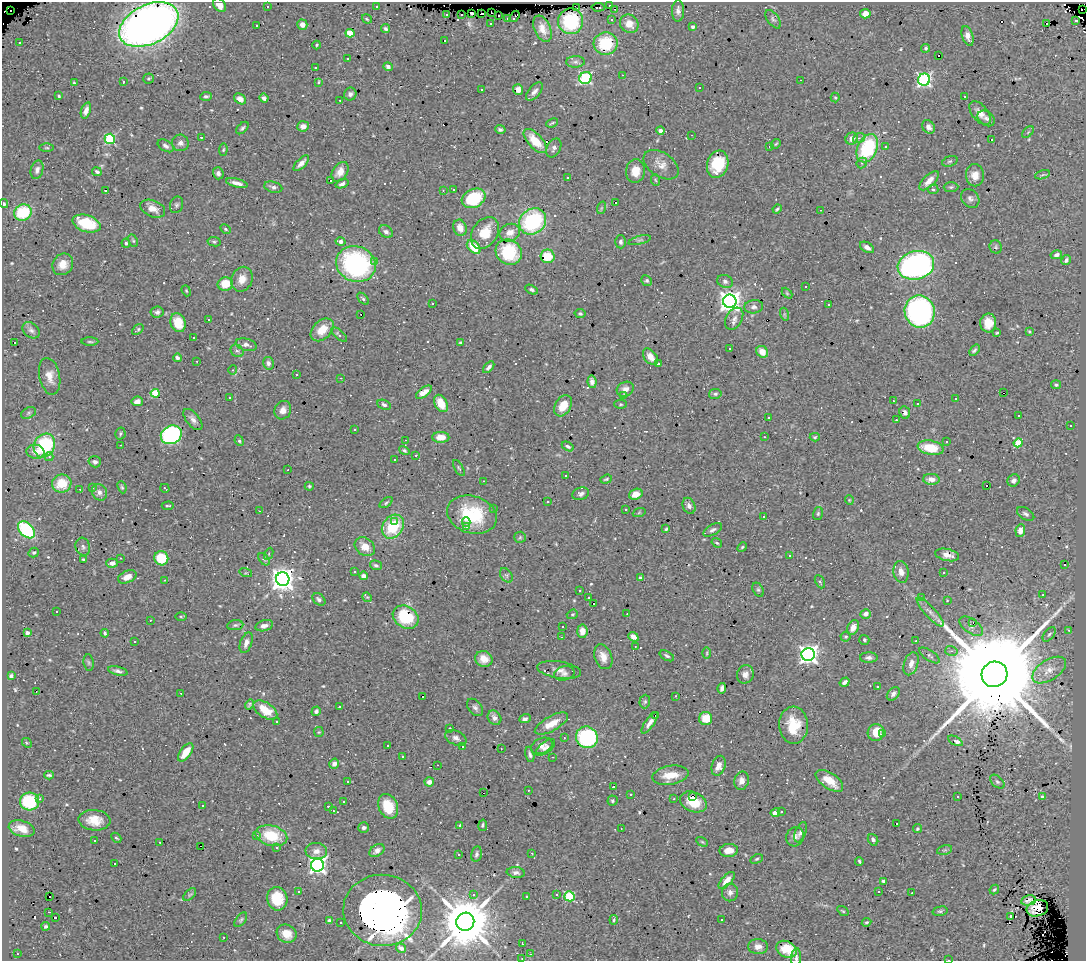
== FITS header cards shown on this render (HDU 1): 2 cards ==
NAXIS1  =                 1084
NAXIS2  =                  959

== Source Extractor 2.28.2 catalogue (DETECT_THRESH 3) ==
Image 1084 x 959 px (HDU 1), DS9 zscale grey, 1 PNG px = 1 image px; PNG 1088 x 963 px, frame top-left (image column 1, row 959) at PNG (2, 2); each listed source drawn as its Kron ellipse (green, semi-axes under 4 px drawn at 4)
Background 0.809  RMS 0.031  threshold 0.0941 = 3 sigma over >= 5 px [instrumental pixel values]
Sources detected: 638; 3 with non-positive FLUX_AUTO (blend fragments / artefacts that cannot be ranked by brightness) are neither listed nor drawn; of the other 635, the 500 brightest by FLUX_AUTO listed and drawn (135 fainter detections omitted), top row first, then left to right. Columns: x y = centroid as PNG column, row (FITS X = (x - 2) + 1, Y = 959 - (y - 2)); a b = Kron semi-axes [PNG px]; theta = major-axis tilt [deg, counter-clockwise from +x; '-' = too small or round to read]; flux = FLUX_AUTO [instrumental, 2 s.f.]
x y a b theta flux
219 5 8 5 -48 15
609 5 3 3 - 50
376 6 3 3 - 9.3
267 7 3 3 - 7.6
598 7 6 2 3 19
576 8 3 2 - 6.1
615 9 3 2 - 4.1
1082 9 4 3 - 110
11 11 3 2 - 38
678 11 11 6 89 9.3
482 13 3 2 - 29
491 13 3 2 - 6.8
447 14 3 3 - 15
472 14 3 2 - 3.7
865 14 5 5 - 18
462 15 3 3 - 17
498 16 2 2 - 3.5
515 16 6 3 55 31
367 19 5 3 - 2.5
508 19 3 3 - 12
773 19 11 5 -53 5.2
611 20 3 3 - 13
1076 20 3 3 - 54
571 21 13 12 - 98
491 23 3 3 - 4.6
149 24 31 19 26 2000
629 24 10 8 -42 25
1047 24 4 3 - 190
257 25 3 3 - 13
302 25 5 5 - 13
693 27 4 4 - 6
386 29 4 3 - 4.2
542 29 14 8 -66 22
350 33 4 4 - 76
968 36 10 5 -73 12
445 41 3 3 - 7.2
19 43 3 2 - 9
606 44 12 11 - 89
317 45 4 3 - 2.6
926 48 4 4 - 3.5
939 56 3 2 - 9.5
347 59 3 3 - 5.3
575 62 9 6 2 6.7
315 67 3 2 - 2.8
388 67 5 4 - 5.5
623 75 3 2 - 3
585 78 6 5 - 270
148 79 5 5 - 3.1
801 80 2 2 - 3.9
924 80 6 6 - 430
123 81 3 3 - 54
74 83 4 3 - 3.2
319 83 3 3 - 7.9
699 88 3 3 - 5
482 89 3 2 - 4.8
518 89 5 5 - 11
534 92 11 6 49 9.9
350 94 6 6 - 8.6
59 96 4 4 - 2.7
206 96 6 4 5 3.7
965 96 3 2 - 4.8
835 97 5 4 - 2.2
264 98 4 4 - 6.5
240 99 6 5 - 6.1
340 100 3 2 - 3.6
86 110 8 4 70 15
980 113 14 8 -50 18
986 118 9 7 -36 6.9
552 123 6 3 21 3
303 126 6 5 - 12
928 127 7 6 - 10
242 128 7 4 45 3.8
500 129 5 4 - 4.6
660 131 4 4 - 12
1028 132 7 4 45 3.2
691 135 3 2 - 7.4
201 137 3 2 - 6.9
859 138 6 4 21 4.2
110 139 5 5 - 210
852 139 6 6 - 14
992 140 3 3 - 63
535 141 15 7 -47 40
180 143 8 8 - 9.5
776 144 6 4 44 2.6
166 146 9 5 -30 6.9
769 147 3 3 - 5.7
885 147 3 2 - 2.4
47 148 7 3 -1 2.7
554 148 10 7 64 7.2
867 148 15 9 65 160
223 150 6 4 82 2.9
950 161 8 5 18 3.7
301 163 10 4 45 11
862 163 5 5 - 4.1
718 164 14 10 72 73
661 165 19 12 -34 22
37 170 9 6 74 8.3
635 171 12 9 84 29
97 172 5 4 - 5.2
340 172 11 7 56 21
218 173 6 5 - 7.1
975 175 11 9 -89 20
1043 175 8 3 19 3.3
568 177 3 2 - 3.8
330 180 3 3 - 28
655 180 6 4 -85 2.8
929 181 12 5 44 15
237 183 11 4 -15 11
342 184 7 4 20 6.8
273 187 9 5 -13 7.3
951 187 7 5 2 3.7
454 189 3 3 - 4.1
933 189 5 4 - 2.9
443 190 3 3 - 2.4
106 191 3 3 - 5.4
474 198 12 9 26 120
970 198 10 8 -47 9
615 202 3 3 - 510
4 204 5 4 - 3.6
176 205 8 6 69 4.9
601 208 6 4 71 2.7
153 209 13 8 -22 17
777 209 5 3 - 3.6
820 210 3 2 - 4.1
23 212 9 8 - 100
533 221 14 12 42 230
86 224 14 8 -18 96
460 228 8 6 -69 21
226 229 6 4 -29 3.1
386 232 7 6 - 6.8
485 233 17 12 57 46
510 233 10 8 23 17
640 240 11 4 15 5
133 241 6 4 -62 3
214 242 6 4 -10 3.3
340 242 5 4 - 12
621 242 6 5 - 4.9
126 243 4 4 - 3.8
474 247 8 5 -45 51
867 247 8 4 -31 10
996 247 7 6 - 3.6
509 252 13 12 - 110
1056 255 6 4 13 7.6
548 256 7 6 - 4.5
1066 260 5 4 - 5.2
375 261 4 3 - 6.1
63 264 11 10 - 23
356 264 20 17 -21 340
916 265 18 14 15 640
242 279 13 10 66 25
647 281 5 5 - 3.2
725 281 8 6 -24 7
225 284 8 6 8 43
806 287 3 3 - 3.3
532 290 7 4 -28 4
186 291 6 4 -68 2.5
787 293 6 4 -46 2.5
363 299 7 4 -47 3.8
730 301 7 6 - 1500
432 303 3 3 - 36
829 305 3 3 - 15
754 307 9 6 7 8.5
157 312 7 5 9 6
920 312 16 15 - 420
580 313 6 4 -12 3.6
361 314 3 2 - 10
784 314 6 4 -72 3.4
208 319 3 3 - 45
734 319 12 8 60 11
178 323 10 7 -71 47
988 323 9 8 - 28
31 330 10 7 -40 7.6
138 330 6 4 42 3.7
322 330 13 9 44 37
1030 331 3 3 - 2.5
997 333 3 3 - 2.7
339 335 10 4 -41 5.5
193 337 3 3 - 4.6
90 342 8 3 -1 3.2
461 342 4 3 - 2.9
14 343 3 3 - 34
246 345 10 6 -15 11
730 349 3 3 - 26
974 350 6 4 49 4.4
237 351 7 5 -38 5.3
762 352 6 5 - 22
650 357 9 6 -52 16
177 358 4 3 - 7.7
197 361 3 2 - 3.5
268 363 6 5 - 7.4
658 364 3 3 - 3.3
489 367 7 4 47 6.6
233 370 4 4 - 2.6
296 374 3 2 - 32
50 376 19 10 -78 23
341 378 3 2 - 2.8
592 382 6 4 -79 9.4
1056 385 5 4 - 3.9
625 389 9 7 27 14
424 392 9 4 37 7.2
155 393 4 4 - 92
1003 393 3 2 - 24
715 394 6 5 - 4.2
624 395 3 3 - 4.3
230 397 3 3 - 25
956 399 3 2 - 3
137 401 6 5 - 12
893 401 3 2 - 2.7
441 403 9 6 -62 40
621 404 6 4 0 2.7
917 404 3 3 - 28
384 405 7 4 -25 5.3
563 406 11 7 59 34
283 410 9 8 - 13
29 413 8 5 28 4
905 413 6 5 - 7.8
1019 416 3 2 - 4.2
769 418 3 2 - 2.5
193 419 13 6 -51 11
896 420 3 2 - 6.2
1070 426 3 3 - 59
354 429 3 3 - 31
120 434 6 5 - 3.6
171 435 11 9 29 340
441 437 8 5 -1 23
765 437 3 2 - 3.8
815 437 5 4 - 2.4
405 440 3 2 - 6.9
239 441 5 4 - 3.4
946 441 3 3 - 6.9
1018 443 4 4 - 76
44 445 12 10 61 150
121 445 3 2 - 4.9
568 446 6 4 -28 5.4
930 448 13 7 -11 52
404 450 5 4 - 3.3
35 452 9 7 -11 19
416 455 3 3 - 5.5
49 457 4 3 - 6
395 460 3 3 - 41
95 462 6 5 - 6.7
459 468 9 3 -60 2.8
288 470 3 2 - 2.5
566 475 3 3 - 16
606 479 6 3 19 3
931 479 8 5 -3 15
1014 480 6 5 - 7.5
483 481 3 2 - 2.2
62 483 9 9 - 53
309 486 4 4 - 3.2
987 486 3 3 - 130
93 487 4 4 - 3.6
122 487 6 4 -68 2.9
165 488 5 2 - 3
80 489 3 2 - 3.7
99 492 9 7 -61 10
581 494 8 6 19 8.8
636 494 7 5 20 19
849 500 5 4 - 2.3
548 502 3 3 - 18
386 503 7 4 35 3.6
168 506 6 3 2 3.2
689 506 8 6 -66 8.7
494 508 3 3 - 6.4
626 509 3 3 - 3.1
259 511 3 2 - 3.1
639 513 6 4 20 2.9
818 513 6 5 - 3.4
1026 514 9 5 -32 6
472 515 25 18 -17 120
764 516 3 3 - 18
394 521 4 3 - 5.9
466 522 5 4 - 5.8
393 527 13 10 53 94
466 527 3 3 - 7.5
666 529 4 3 - 2.3
26 530 10 6 -45 170
713 530 10 5 29 6.6
1020 531 6 5 - 17
520 537 6 5 - 3.8
717 543 5 3 - 2.5
83 547 9 7 -72 6.1
365 547 11 8 -38 24
742 547 5 4 - 2.8
34 552 5 4 - 4
269 554 6 4 64 2.9
947 555 12 6 -12 15
790 556 3 3 - 6.4
120 558 3 2 - 3
161 558 7 7 - 67
83 559 3 3 - 2.3
264 559 7 4 -52 4
112 563 6 4 2 9.8
376 565 6 5 - 4.4
1065 565 3 3 - 53
354 572 3 3 - 3.2
901 572 11 7 -79 15
943 572 3 3 - 3.5
246 573 6 4 -16 3.3
506 575 8 5 -55 4.5
364 576 4 4 - 11
127 577 9 6 25 18
640 578 4 4 - 4
283 579 7 6 - 2000
165 580 3 2 - 5.1
820 582 7 4 -63 3.3
580 590 3 3 - 13
758 590 7 5 -62 4.3
1043 595 3 2 - 3.7
367 597 5 4 - 2.5
588 598 3 3 - 7.8
922 598 3 3 - 22
319 599 7 5 -40 6.7
947 600 3 2 - 2.6
593 603 3 3 - 12
56 612 3 3 - 81
930 612 19 5 -47 13
572 614 6 4 20 2.9
627 614 3 2 - 2.4
866 614 5 4 - 9.6
181 616 5 4 - 2.3
406 617 14 10 -32 77
150 620 3 2 - 5.5
973 623 2 2 - 13
235 625 8 5 7 4.5
264 626 9 5 15 10
971 626 13 7 -35 12
563 627 3 3 - 5.5
853 627 8 5 66 15
1069 630 3 3 - 6.6
582 631 6 5 - 18
27 633 4 4 - 12
105 633 4 3 - 3.7
1049 634 8 5 51 4.9
846 636 5 5 - 2.9
562 637 3 2 - 3.2
633 637 6 4 -37 11
864 640 5 5 - 3.6
916 641 3 2 - 4.1
134 642 3 3 - 16
246 643 11 6 70 11
635 647 3 2 - 2.3
951 651 6 5 - 4.6
707 653 6 4 89 3.1
808 654 7 6 - 1100
929 655 12 5 -34 5.7
667 656 8 4 -29 4.4
603 657 13 8 -70 18
869 658 8 5 0 7
484 659 9 7 -22 21
89 663 8 5 -83 3.5
911 664 12 7 72 14
559 670 22 8 -9 17
1049 670 19 10 32 30
118 671 10 4 -14 7.6
564 673 10 7 14 7.7
745 674 9 8 - 14
994 674 13 12 - 100000
11 676 4 4 - 4
845 682 5 3 - 7.6
877 687 3 3 - 5.4
722 688 5 4 - 4.8
36 691 3 2 - 23
181 693 3 3 - 22
893 694 7 5 49 8.8
423 696 3 3 - 280
676 696 3 2 - 3.6
645 702 7 5 88 4.2
249 704 5 2 - 2.9
339 706 3 2 - 3.2
475 707 10 6 -50 6.9
265 710 13 7 -33 46
316 711 5 4 - 5.3
655 715 3 3 - 27
494 718 8 6 -52 11
706 718 6 6 - 39
525 719 6 3 22 8.3
277 722 3 3 - 5.1
650 723 12 4 56 10
551 724 18 7 29 30
793 725 19 14 -87 59
450 728 3 2 - 18
319 732 5 5 - 2.5
876 732 8 8 - 40
883 733 2 2 - 37
587 737 11 10 - 220
456 738 11 7 -25 9.2
564 738 3 2 - 4.2
955 741 8 4 -29 19
27 743 5 4 - 2.3
388 745 3 3 - 5.6
542 746 11 7 23 11
462 747 3 3 - 73
546 747 11 5 39 8.5
501 749 3 2 - 2.8
186 752 11 5 54 41
530 754 8 4 -78 5.4
402 757 3 3 - 3
552 757 3 2 - 5.6
334 764 5 4 - 7.6
437 765 2 2 - 3.5
719 766 10 6 72 17
49 775 5 3 - 3.7
670 775 18 9 10 39
348 781 3 3 - 53
742 781 9 7 78 14
829 781 16 8 -34 34
429 782 5 4 - 10
997 782 8 5 -44 5.1
614 787 3 3 - 45
528 790 3 3 - 3
483 793 2 2 - 5.3
631 794 3 3 - 7.9
692 796 3 3 - 40
957 797 3 3 - 120
1042 797 3 3 - 4.5
40 799 3 3 - 7.7
674 799 4 3 - 2.8
612 801 5 5 - 3.1
29 802 9 9 - 120
344 802 3 2 - 2.3
693 802 14 9 -23 53
202 805 3 3 - 4
328 806 3 3 - 9.2
388 806 13 9 -66 58
333 811 3 3 - 6.5
781 812 3 3 - 8.7
775 813 5 4 - 12
94 820 16 10 -4 35
896 824 3 3 - 32
460 825 3 3 - 9.6
483 825 6 4 79 3.9
364 828 5 5 - 6.7
621 828 3 2 - 2.3
22 829 13 8 -16 24
917 829 5 4 - 3.4
800 832 10 5 68 7.5
257 835 3 3 - 85
271 836 16 10 -15 70
795 837 10 8 65 11
116 838 6 3 -43 3
873 840 6 5 - 6.9
95 841 3 3 - 11
160 842 3 2 - 10
702 842 6 4 -31 2.6
200 846 3 2 - 91
277 847 3 3 - 12
729 850 9 6 3 22
945 850 8 4 14 4.5
316 851 11 8 -4 15
377 851 8 5 35 9.8
532 853 3 2 - 9.5
476 854 8 5 78 5.4
459 855 3 3 - 9.5
757 859 6 4 27 3.2
859 861 4 3 - 3.6
115 864 3 3 - 540
317 865 6 6 - 820
516 873 9 5 -7 7
727 880 10 5 48 21
883 881 4 3 - 4.5
994 890 5 3 - 3.6
299 892 3 3 - 6.5
730 892 9 8 - 9.7
879 892 3 2 - 3.2
912 893 3 2 - 4.3
473 894 3 3 - 26
557 894 3 3 - 6.1
190 895 8 4 44 3.6
526 896 3 3 - 31
569 896 5 5 - 140
49 897 3 2 - 16
277 899 12 10 -79 62
1029 900 7 5 11 6.6
1037 908 11 8 18 13
383 910 39 35 -4 8900
843 911 6 3 -35 2.6
940 911 7 4 14 3.7
49 912 3 2 - 11
1010 916 3 2 - 5
55 918 4 3 - 140
722 919 3 3 - 9.6
241 920 8 5 53 4.1
614 920 4 3 - 2.9
329 921 4 3 - 9.9
341 922 3 3 - 8.6
465 922 9 9 - 15000
867 922 5 4 - 3.1
46 926 4 4 - 4
287 934 10 9 - 28
224 937 3 2 - 8.5
522 944 3 2 - 4.6
758 947 10 7 -4 13
401 948 5 4 - 8.2
787 949 11 8 -25 60
17 954 3 2 - 4.6
530 954 3 2 - 2.9
796 958 9 5 86 6
522 959 3 2 - 4.7
948 960 3 2 - 2.3
At the frame edge (FLAGS 8, measured only in part): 6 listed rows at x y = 219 5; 1082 9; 4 204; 796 958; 522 959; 948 960
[135 fainter detections neither listed nor drawn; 3 non-positive-flux detections neither listed nor drawn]